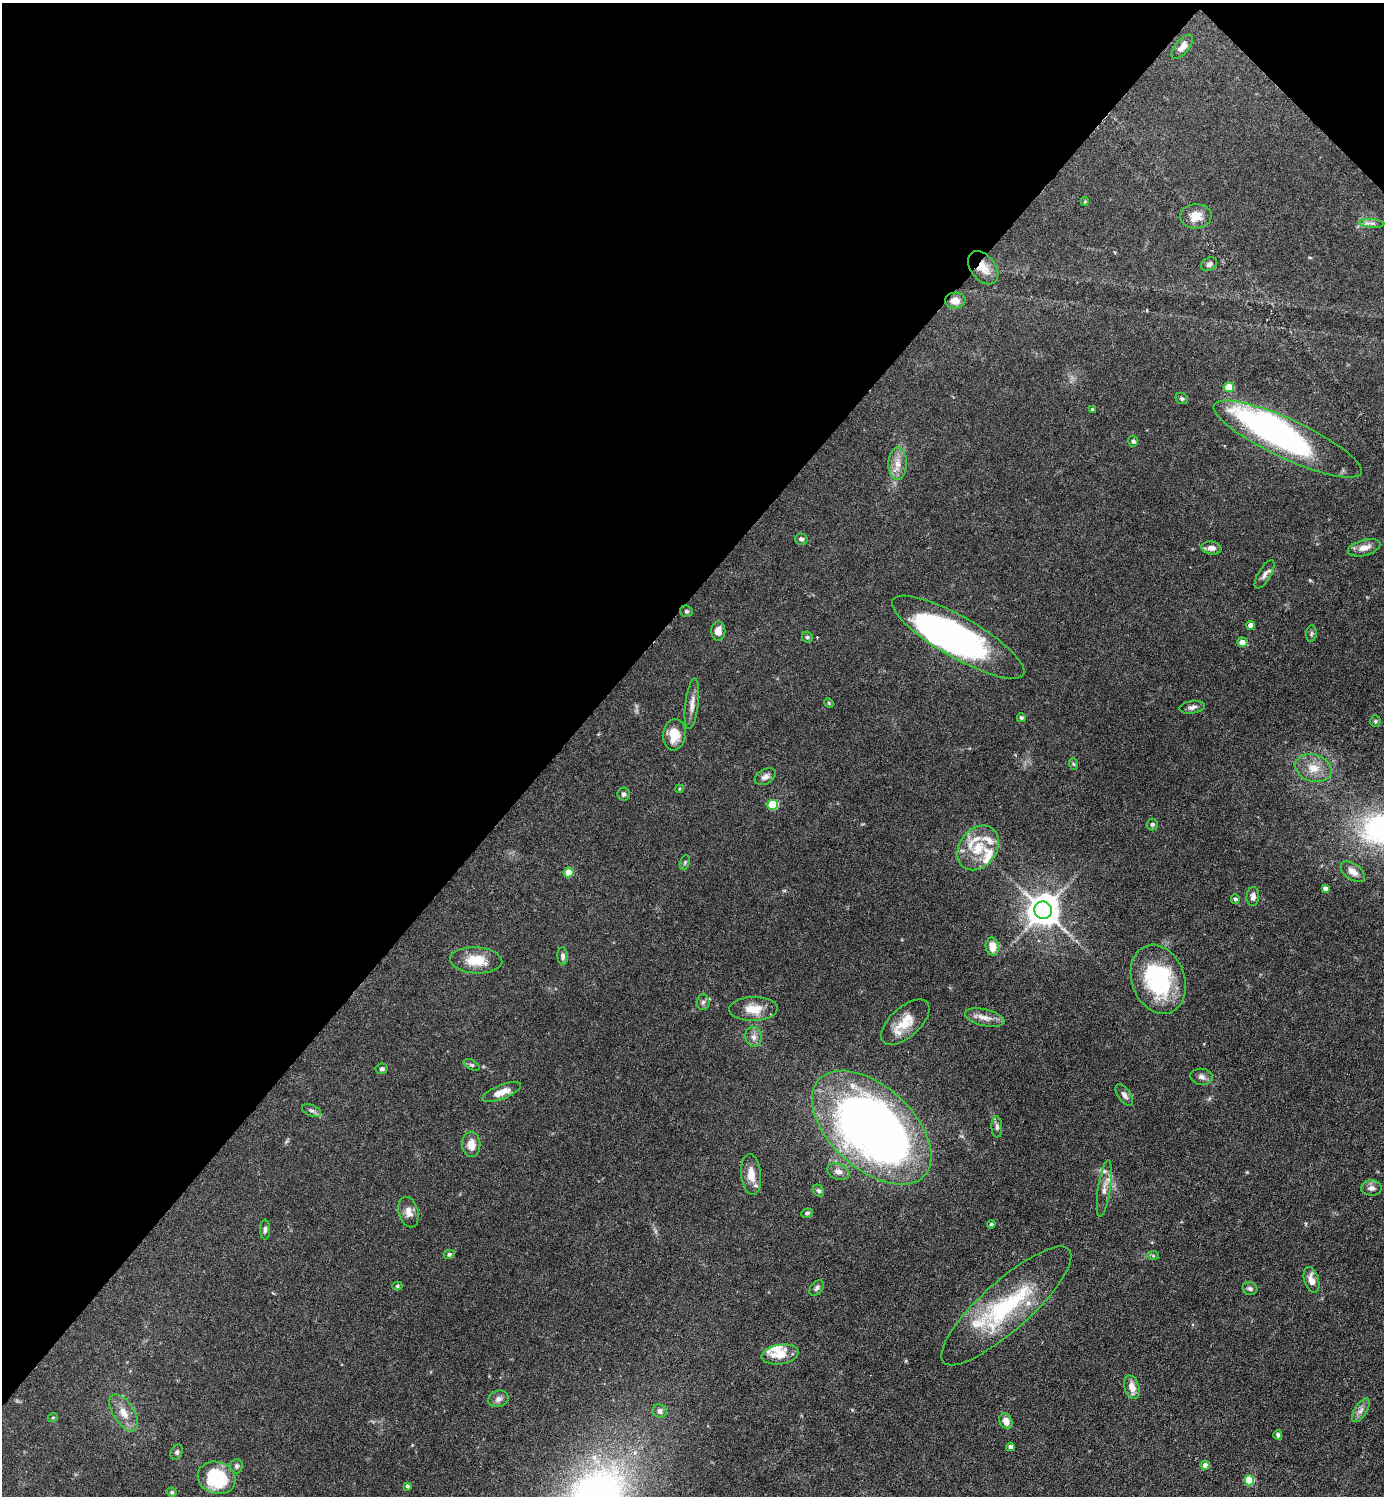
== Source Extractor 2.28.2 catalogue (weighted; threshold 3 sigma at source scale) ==
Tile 2 of 4 x 4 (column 2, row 1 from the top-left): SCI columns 1680-3061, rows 4485-5978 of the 5979 x 5978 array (HDU 1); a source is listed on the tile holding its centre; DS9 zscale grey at full resolution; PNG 1386 x 1498 px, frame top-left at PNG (2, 3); each listed source drawn as its Kron ellipse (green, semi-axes under 4 px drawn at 4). Shown black and unused: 42% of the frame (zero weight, under 3 of 6 exposures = <1% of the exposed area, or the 3 px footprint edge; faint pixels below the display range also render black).
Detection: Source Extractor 2.28.2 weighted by HDU 2 'WHT'; one run over the whole footprint, this tile lists its part. Background 0.0628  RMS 0.0046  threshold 0.0189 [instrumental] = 3 sigma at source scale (4.09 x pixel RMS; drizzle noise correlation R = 1.36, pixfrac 0.8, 0.05/0.05 arcsec/px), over >= 5 px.
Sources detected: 107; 3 inside a brighter object's white glare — neither listed nor drawn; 8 inside a brighter listed object's ellipse — not listed separately; the other 96 listed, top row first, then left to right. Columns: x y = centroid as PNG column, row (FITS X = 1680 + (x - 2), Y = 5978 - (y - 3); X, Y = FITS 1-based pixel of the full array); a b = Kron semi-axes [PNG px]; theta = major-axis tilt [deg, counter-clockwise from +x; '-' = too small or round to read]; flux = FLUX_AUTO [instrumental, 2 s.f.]
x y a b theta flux
1182 47 15 7 50 3
1085 201 4 4 - 0.43
1196 216 16 12 4 5.4
1372 223 12 4 -3 1.5
1209 264 8 6 33 1.4
983 268 19 12 -52 6.1
955 301 10 8 2 4.1
1229 387 5 4 - 8.6
1182 399 6 5 - 0.76
1093 409 4 3 - 0.52
1288 439 81 19 -25 100
1133 441 5 5 - 0.85
898 464 16 9 89 4.4
801 539 6 5 - 1.3
1211 548 10 6 -9 2.3
1364 548 17 8 15 3.8
1265 574 16 6 59 2.2
686 611 6 5 - 0.74
1251 625 4 4 - 3.1
718 631 9 7 89 3.1
1311 634 8 5 84 0.84
807 637 6 5 - 0.78
958 637 75 20 -30 110
1242 642 5 4 - 4.1
829 703 5 4 - 0.42
692 704 25 6 83 3.4
1192 707 13 6 9 1.7
1021 718 4 4 - 0.65
1375 721 6 5 - 0.61
674 735 16 11 84 7.5
1074 764 6 3 -69 0.54
1313 768 18 13 -18 7
765 777 11 7 30 1.9
679 789 4 3 - 0.35
624 794 6 6 - 1.3
773 805 5 5 - 20
1152 824 6 6 - 0.82
978 848 24 18 53 13
685 863 8 4 71 0.74
569 872 5 5 - 8
1353 872 14 8 -35 3.3
1325 888 4 4 - 1.5
1253 897 9 6 85 1.9
1235 899 4 4 - 0.82
1043 910 9 8 - 800
992 946 9 6 -80 5.3
563 956 8 5 -85 1.2
476 960 26 13 -3 10
1158 979 35 26 -70 48
703 1002 7 6 - 1.2
753 1009 24 12 1 7.8
985 1018 20 8 -13 3.9
905 1022 30 14 42 9.9
754 1037 10 8 -79 2.2
472 1065 9 4 -27 0.83
382 1069 6 5 - 0.97
1202 1077 11 8 -9 1.9
502 1092 21 7 21 5
1124 1095 12 6 -55 2
312 1111 10 5 -23 1.3
997 1127 11 5 -88 1.3
872 1128 71 41 -42 290
471 1144 12 9 -89 4.8
838 1172 11 7 -20 2.5
751 1174 20 10 -84 6.2
1104 1188 28 6 81 3.9
1371 1188 10 7 -2 2.1
819 1191 6 5 - 1.1
408 1212 15 9 -75 3.2
807 1213 6 4 10 0.93
991 1224 4 4 - 0.73
265 1229 10 5 88 1.2
449 1254 5 4 - 1
1153 1256 6 4 -2 0.55
1311 1280 13 7 -74 3.5
397 1286 5 4 - 0.65
817 1288 9 5 51 1.1
1250 1288 7 6 - 1.1
1006 1306 84 24 42 46
780 1354 19 9 9 7.7
1132 1387 12 7 -73 4.3
498 1399 10 8 19 1.9
1361 1410 13 6 58 2.2
660 1411 7 6 - 1.7
124 1413 21 10 -57 5.7
53 1417 5 3 - 0.4
1006 1421 8 6 -60 3.8
1278 1435 4 4 - 1.4
1010 1447 4 4 - 2
177 1452 8 5 62 1
1205 1465 4 4 - 2.6
236 1466 7 6 - 1.1
217 1478 19 16 -18 29
1249 1480 5 5 - 18
407 1486 3 3 - 0.81
172 1492 5 4 - 0.72
Overlapping masked pixels (flux is a lower limit): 2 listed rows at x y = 983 268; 955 301